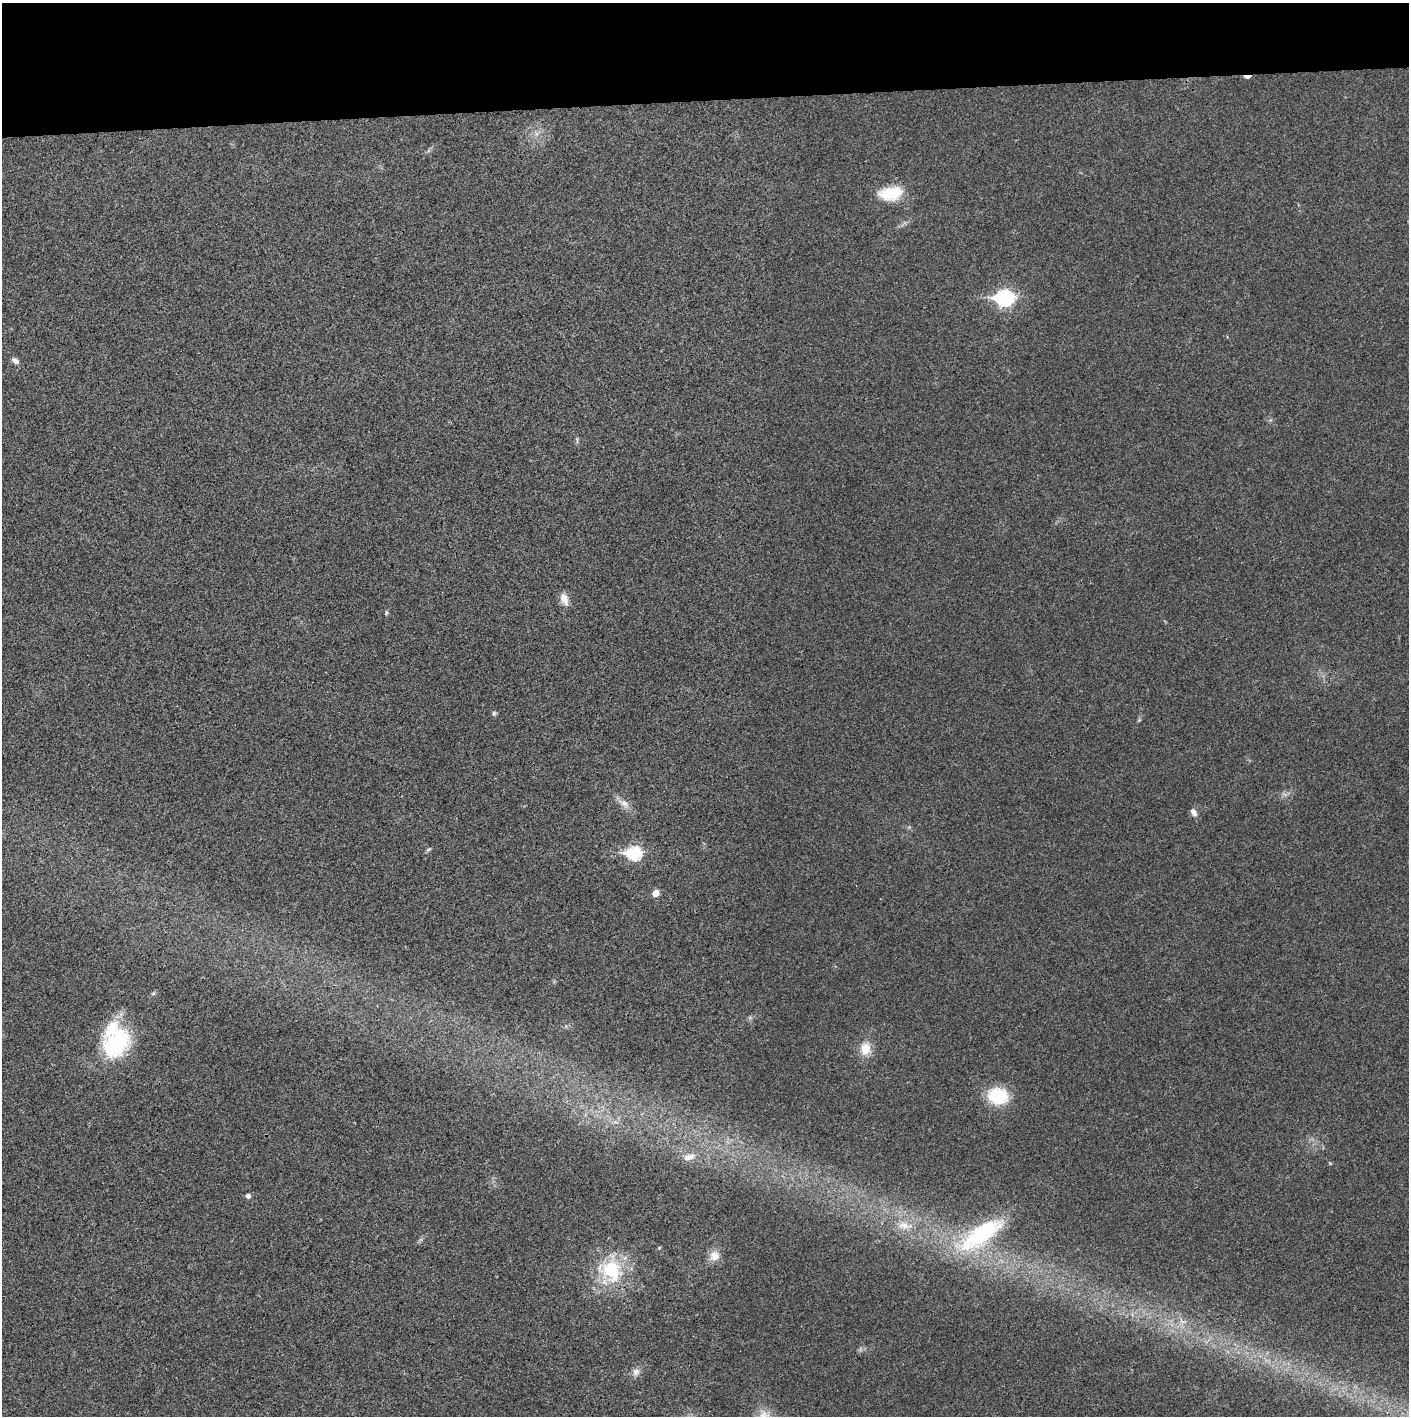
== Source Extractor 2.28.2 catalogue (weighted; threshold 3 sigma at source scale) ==
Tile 2 of 3 x 3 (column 2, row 1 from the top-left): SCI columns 1408-2814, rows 2829-4242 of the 4224 x 4243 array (HDU 1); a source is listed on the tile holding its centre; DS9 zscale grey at full resolution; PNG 1411 x 1418 px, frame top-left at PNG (2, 3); no overlay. Shown black and unused: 7% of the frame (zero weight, under 3 of 4 exposures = <1% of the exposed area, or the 3 px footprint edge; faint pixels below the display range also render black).
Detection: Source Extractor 2.28.2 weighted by HDU 2 'WHT'; one run over the whole footprint, this tile lists its part. Background 0.0247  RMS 0.006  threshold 0.0272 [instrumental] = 3 sigma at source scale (4.5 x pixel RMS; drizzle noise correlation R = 1.50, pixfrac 1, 0.05/0.05 arcsec/px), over >= 5 px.
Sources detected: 24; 1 inside a brighter listed object's ellipse — not listed separately; the other 23 listed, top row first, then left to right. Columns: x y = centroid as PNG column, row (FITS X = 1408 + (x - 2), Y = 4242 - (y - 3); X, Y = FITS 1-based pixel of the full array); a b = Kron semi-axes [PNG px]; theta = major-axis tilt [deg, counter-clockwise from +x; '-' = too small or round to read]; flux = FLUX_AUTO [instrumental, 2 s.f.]
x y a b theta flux
1247 76 7 3 -1 3.5
891 193 29 15 7 19
1005 298 9 7 1 150
15 361 11 6 -36 2.2
564 599 17 9 -69 5.2
386 613 6 4 78 0.86
494 713 7 5 76 1.1
624 803 16 8 -26 4.6
1194 812 11 7 -58 2.7
429 849 8 4 30 1
634 853 8 7 - 72
656 893 5 5 - 5.7
116 1044 29 21 43 62
865 1048 15 12 86 9.8
998 1096 22 17 -10 27
689 1157 18 9 12 6.1
248 1196 5 5 - 2.1
904 1225 17 10 -7 7.3
982 1234 55 19 35 63
714 1256 15 13 76 5.9
611 1270 26 23 -64 41
1183 1322 7 4 -19 1.5
636 1372 10 9 - 3
Overlapping masked pixels (flux is a lower limit): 1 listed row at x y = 1247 76